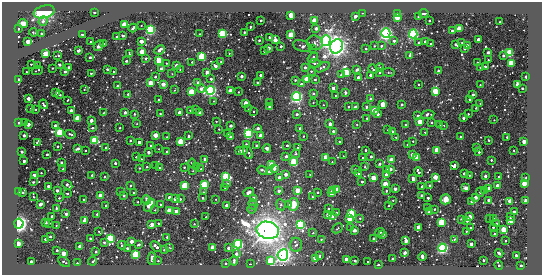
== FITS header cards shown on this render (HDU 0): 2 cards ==
NAXIS1  =                  540 / length of data axis 1
NAXIS2  =                  273 / length of data axis 2

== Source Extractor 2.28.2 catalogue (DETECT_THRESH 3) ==
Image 540 x 273 px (HDU 0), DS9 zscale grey, 1 PNG px = 1 image px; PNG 544 x 277 px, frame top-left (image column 1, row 273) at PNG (2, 2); each listed source drawn as its Kron ellipse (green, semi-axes under 4 px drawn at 4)
Background -17.4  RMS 180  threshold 547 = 3 sigma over >= 5 px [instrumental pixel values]
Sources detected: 515; of the 515, the 500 brightest by FLUX_AUTO listed and drawn (15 fainter detections omitted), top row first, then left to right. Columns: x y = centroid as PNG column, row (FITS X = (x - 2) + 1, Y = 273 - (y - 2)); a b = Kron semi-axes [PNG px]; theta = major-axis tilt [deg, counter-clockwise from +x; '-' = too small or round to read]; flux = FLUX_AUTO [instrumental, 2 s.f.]
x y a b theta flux
44 12 10 6 15 1.2e+06
94 12 3 3 - 6.1e+04
363 13 3 2 - 1.2e+04
397 13 3 3 - 4.6e+05
424 13 4 3 - 3.4e+04
291 15 3 3 - 9.7e+05
355 16 3 3 - 1.2e+05
397 17 3 3 - 1.1e+06
418 17 3 2 - 1.5e+04
261 20 3 3 - 3.3e+04
314 20 3 3 - 1.1e+06
43 21 5 4 - 4.1e+04
429 21 3 2 - 1.3e+04
500 21 2 2 - 1.6e+04
23 24 5 4 - 7.0e+04
124 24 3 3 - 1.2e+06
141 25 2 2 - 1.0e+04
250 27 3 3 - 4.0e+04
133 28 4 3 - 2.3e+04
316 28 3 3 - 1.5e+05
18 29 3 3 - 5.3e+04
459 29 3 3 - 1.6e+06
150 30 4 4 - 4.1e+06
452 31 3 3 - 1.6e+05
33 32 4 2 - 1.5e+04
244 32 3 3 - 1.9e+04
386 33 5 4 - 5.4e+06
42 34 3 3 - 2.0e+04
83 34 3 3 - 2.6e+04
200 34 3 2 - 1.4e+04
222 34 3 3 - 5.7e+06
413 34 4 4 - 4.1e+06
291 35 3 3 - 1.9e+06
123 36 3 3 - 5.3e+04
116 37 3 2 - 2.1e+04
269 37 3 3 - 3.5e+04
259 40 3 3 - 2.6e+04
275 40 3 3 - 4.4e+05
478 40 3 3 - 2.7e+05
28 41 3 3 - 5.3e+05
141 41 3 3 - 2.7e+05
326 41 5 4 - 5.7e+06
394 41 3 3 - 5.9e+04
91 42 3 3 - 4.5e+04
419 42 3 3 - 4.2e+04
425 42 3 3 - 1.1e+05
462 42 3 2 - 1.3e+04
315 43 8 7 - 3.5e+04
104 44 3 2 - 1.3e+04
431 44 3 2 - 2.0e+04
456 45 4 3 - 3.0e+04
467 45 4 3 - 7.4e+04
99 46 5 3 - 1.7e+05
281 46 3 3 - 4.9e+04
302 46 9 5 -17 3.9e+04
336 46 7 6 - 1.1e+07
374 46 3 3 - 1.3e+04
381 46 3 2 - 3.4e+04
268 48 3 3 - 1.2e+05
312 48 2 2 - 7.5e+03
464 48 3 3 - 7.7e+04
366 49 3 3 - 2.6e+04
78 50 3 3 - 3.7e+05
160 50 5 4 - 1.9e+05
264 51 3 3 - 4.3e+04
142 52 3 3 - 8.9e+05
488 52 3 3 - 2.0e+04
129 53 4 2 - 1.7e+04
229 53 2 2 - 1.0e+04
509 53 3 3 - 4.0e+06
46 54 4 3 - 1.1e+06
58 55 4 3 - 2.9e+04
410 55 3 3 - 9.9e+04
503 55 3 3 - 6.0e+04
90 57 3 3 - 5.3e+04
202 57 3 3 - 4.3e+06
313 58 6 3 40 6.5e+04
146 59 3 3 - 5.2e+04
159 60 3 3 - 1.6e+06
488 60 3 2 - 1.2e+04
126 61 3 3 - 1.6e+04
192 62 3 3 - 1.9e+04
221 62 3 2 - 2.2e+04
167 63 3 2 - 1.1e+04
315 63 6 3 -4 1.9e+04
477 63 2 2 - 1.3e+04
511 63 3 3 - 1.5e+06
31 64 3 2 - 9.3e+03
60 65 3 3 - 7.4e+04
176 65 3 3 - 1.3e+05
38 66 3 2 - 3.2e+04
215 66 3 3 - 1.3e+05
305 67 3 3 - 5.7e+04
322 67 8 3 25 5.5e+04
480 67 2 2 - 8.4e+03
485 67 3 2 - 2.2e+04
52 68 2 2 - 8.0e+03
69 68 3 3 - 2.5e+05
380 68 4 3 - 1.9e+04
107 69 3 3 - 4.0e+04
162 69 3 3 - 3.0e+05
180 69 2 2 - 7.7e+03
373 69 5 3 - 2.6e+04
37 70 6 2 20 1.4e+04
357 70 4 3 - 3.4e+04
65 71 3 3 - 3.7e+04
311 71 3 3 - 2.2e+04
438 71 3 3 - 6.3e+04
26 72 2 2 - 7.5e+03
114 72 3 3 - 3.5e+04
207 72 4 3 - 3.9e+04
346 72 4 3 - 2.8e+06
379 72 3 3 - 2.1e+04
388 72 6 4 -6 1.9e+04
91 73 3 2 - 1.4e+04
172 74 3 2 - 8.2e+03
260 75 3 3 - 9.1e+04
341 75 3 3 - 9.3e+04
370 75 3 3 - 1.1e+05
241 76 3 3 - 9.4e+04
155 77 4 3 - 3.2e+04
358 77 3 3 - 6.1e+04
526 77 3 3 - 9.1e+04
211 79 3 3 - 4.8e+04
306 79 3 3 - 8.7e+05
315 79 3 3 - 2.1e+04
18 80 3 3 - 2.1e+05
295 80 3 3 - 2.5e+04
257 82 3 3 - 4.1e+04
150 83 3 3 - 7.8e+05
198 83 3 3 - 1.5e+05
163 84 3 3 - 3.6e+05
301 84 3 3 - 7.1e+04
418 84 2 2 - 9.3e+03
517 84 3 3 - 6.8e+04
480 85 2 2 - 9.3e+03
117 86 3 3 - 1.7e+04
201 88 4 3 - 1.4e+05
333 88 3 3 - 9.5e+04
522 88 3 3 - 4.3e+04
84 89 3 2 - 1.1e+04
174 90 3 2 - 8.3e+03
211 90 4 4 - 4.9e+06
230 91 3 3 - 4.6e+05
435 91 3 3 - 1.0e+06
191 92 3 3 - 1.9e+06
238 92 3 2 - 1.3e+04
345 92 3 3 - 6.5e+04
56 93 3 3 - 1.0e+05
313 93 3 3 - 2.2e+04
128 94 3 3 - 3.9e+04
60 95 3 3 - 1.8e+04
335 95 3 2 - 1.2e+04
473 95 3 3 - 6.1e+04
296 97 4 4 - 4.9e+06
28 99 3 3 - 1.7e+05
371 99 3 3 - 6.9e+04
67 100 3 2 - 8.1e+03
158 100 3 2 - 1.1e+04
470 100 3 3 - 2.7e+04
214 101 2 2 - 9.5e+03
270 102 3 2 - 1.2e+04
246 103 3 3 - 5.7e+05
313 103 3 2 - 9.5e+03
480 103 2 2 - 7.8e+03
44 104 5 2 - 2.3e+04
383 104 3 3 - 7.4e+05
402 104 3 3 - 5.0e+04
323 105 2 2 - 8.1e+03
270 107 3 3 - 3.1e+05
348 107 3 2 - 1.4e+04
355 107 3 3 - 1.7e+05
366 107 3 3 - 4.4e+04
476 108 3 3 - 1.1e+04
30 109 3 3 - 2.0e+04
195 109 3 3 - 1.4e+04
249 109 4 2 - 1.9e+04
35 110 2 2 - 1.3e+04
71 110 3 3 - 8.3e+04
190 110 3 3 - 1.7e+04
374 110 3 3 - 9.8e+05
254 111 2 2 - 1.1e+04
125 112 3 3 - 5.6e+04
179 112 3 3 - 1.0e+05
200 112 3 3 - 3.4e+04
103 113 3 2 - 8.6e+03
160 113 3 2 - 1.3e+04
134 114 3 2 - 2.3e+04
297 114 3 3 - 5.6e+04
378 114 3 3 - 8.4e+04
428 114 7 3 10 4.4e+04
468 114 3 3 - 1.9e+04
418 116 3 3 - 9.5e+04
77 118 3 3 - 1.3e+06
367 118 3 3 - 2.1e+04
463 118 3 3 - 4.7e+04
494 120 3 2 - 9.9e+03
91 121 3 3 - 2.1e+05
216 121 2 2 - 7.6e+03
24 122 3 3 - 4.5e+04
420 122 3 3 - 8.3e+05
431 122 3 3 - 2.1e+04
18 123 3 3 - 4.4e+04
28 124 3 3 - 2.2e+05
137 124 3 3 - 1.1e+04
330 124 3 3 - 1.8e+05
357 124 3 2 - 1.2e+04
55 125 3 3 - 4.2e+04
405 125 3 3 - 2.3e+04
440 125 3 3 - 1.8e+04
444 125 2 2 - 1.0e+04
231 126 3 3 - 1.1e+05
92 128 3 2 - 2.6e+04
120 128 3 2 - 1.3e+04
258 128 3 3 - 7.8e+04
299 128 3 3 - 3.6e+04
219 129 3 2 - 1.2e+04
388 130 3 3 - 2.0e+04
333 131 3 3 - 5.7e+04
392 131 3 3 - 2.8e+04
425 132 3 2 - 1.0e+04
60 133 3 3 - 4.4e+06
228 133 3 3 - 4.1e+04
70 134 5 3 - 2.9e+04
248 134 4 3 - 4.8e+06
24 135 3 3 - 8.7e+04
155 135 3 3 - 4.5e+05
261 135 3 3 - 5.1e+05
189 136 3 3 - 2.2e+04
303 136 3 2 - 1.5e+04
460 136 3 2 - 1.3e+04
167 137 2 2 - 8.6e+03
231 137 3 3 - 1.6e+05
396 137 3 2 - 1.2e+04
507 137 3 3 - 2.8e+04
95 140 3 3 - 4.6e+06
489 140 3 2 - 1.4e+04
130 141 3 2 - 1.8e+04
413 141 3 3 - 1.5e+04
524 141 3 3 - 3.5e+05
37 142 3 2 - 1.6e+04
139 142 3 3 - 1.4e+05
180 142 4 3 - 1.6e+06
340 142 3 3 - 5.3e+04
246 144 3 3 - 1.9e+04
407 144 2 2 - 1.0e+04
151 145 3 3 - 2.6e+04
257 145 3 2 - 1.0e+04
287 145 3 3 - 4.9e+04
58 146 3 3 - 2.4e+04
106 148 3 3 - 3.2e+04
267 148 4 3 - 1.9e+05
298 148 3 3 - 3.9e+04
477 148 3 3 - 5.5e+04
78 149 4 3 - 5.4e+04
159 149 3 3 - 8.9e+03
85 150 3 2 - 1.4e+04
243 150 3 3 - 4.0e+04
366 150 3 3 - 3.3e+04
437 150 3 3 - 1.6e+06
514 150 2 2 - 1.0e+04
166 151 3 2 - 2.3e+04
240 151 3 3 - 3.0e+05
22 152 3 3 - 6.1e+04
148 152 3 3 - 1.1e+05
479 152 3 3 - 3.4e+04
248 153 7 3 -67 2.8e+04
47 154 3 3 - 1.8e+04
296 154 4 4 - 1.7e+04
412 154 3 3 - 2.0e+05
286 156 3 3 - 8.5e+04
343 156 2 2 - 9.0e+03
371 156 3 3 - 3.8e+04
136 157 3 3 - 1.5e+04
326 157 3 3 - 5.4e+05
363 158 3 3 - 3.3e+04
417 158 3 3 - 2.0e+06
141 159 3 2 - 8.1e+03
205 160 4 3 - 1.2e+05
391 160 3 3 - 8.3e+05
491 160 3 3 - 2.8e+04
24 161 3 3 - 8.7e+04
61 162 3 3 - 4.3e+04
294 162 3 3 - 4.2e+06
332 162 3 2 - 1.2e+04
115 163 3 3 - 3.0e+04
192 163 4 3 - 9.6e+03
380 164 3 3 - 4.4e+04
272 165 3 3 - 1.4e+06
156 166 3 3 - 1.1e+04
454 166 4 3 - 1.1e+05
147 167 3 2 - 2.5e+04
184 167 3 2 - 2.1e+04
197 167 4 3 - 1.9e+04
365 167 3 2 - 1.5e+04
139 168 3 2 - 1.4e+04
159 168 3 3 - 2.9e+04
63 169 3 3 - 3.9e+04
201 169 3 3 - 9.0e+03
274 169 4 3 - 9.6e+04
355 169 3 3 - 1.4e+04
386 169 3 3 - 5.6e+04
390 169 3 3 - 2.0e+05
262 170 5 3 - 3.0e+04
193 171 2 2 - 9.5e+03
269 172 3 3 - 1.9e+05
419 172 5 3 - 4.6e+04
41 173 3 2 - 1.4e+04
464 173 3 3 - 1.0e+05
286 174 3 3 - 1.7e+05
358 174 3 3 - 2.6e+04
386 174 3 3 - 1.2e+05
34 175 4 3 - 3.2e+05
92 175 3 2 - 2.7e+04
310 175 2 2 - 1.1e+04
469 175 3 2 - 1.4e+04
226 176 4 3 - 4.7e+06
485 176 3 3 - 7.3e+04
104 177 3 2 - 1.2e+04
279 177 3 3 - 1.6e+05
435 177 3 3 - 5.3e+05
498 177 2 2 - 9.8e+03
373 178 3 3 - 8.0e+05
413 178 4 3 - 8.5e+04
526 178 3 2 - 1.9e+04
33 182 2 2 - 9.6e+03
362 182 3 3 - 3.4e+04
227 183 3 3 - 1.3e+04
524 183 3 3 - 7.5e+05
385 184 3 3 - 8.3e+05
67 185 5 3 - 8.6e+04
130 185 3 2 - 1.9e+04
204 185 3 3 - 3.7e+06
429 185 3 3 - 3.5e+04
49 186 3 3 - 4.9e+04
184 186 3 3 - 2.3e+06
422 186 3 3 - 3.4e+04
497 186 3 3 - 2.9e+05
225 187 3 2 - 1.8e+04
466 188 3 3 - 3.8e+05
489 188 3 3 - 2.2e+05
395 189 3 3 - 1.2e+05
57 190 3 3 - 2.1e+04
297 190 3 3 - 6.3e+05
333 190 3 3 - 2.1e+05
337 190 3 3 - 8.5e+05
485 190 3 3 - 3.6e+04
18 191 3 3 - 6.0e+04
279 191 3 3 - 1.0e+05
386 191 3 2 - 2.7e+04
23 192 3 3 - 3.2e+04
120 192 3 2 - 1.1e+04
134 192 3 3 - 1.9e+04
203 192 3 2 - 1.1e+04
249 192 5 3 - 1.7e+05
318 192 3 3 - 2.2e+04
480 192 5 3 - 2.9e+04
331 193 3 3 - 2.6e+05
67 194 3 2 - 2.7e+04
100 195 3 3 - 4.4e+05
124 195 3 3 - 4.4e+04
422 195 3 3 - 9.9e+04
33 197 3 2 - 1.1e+04
169 197 3 3 - 6.1e+04
312 197 2 2 - 1.0e+04
475 197 3 3 - 1.5e+05
59 198 3 3 - 1.1e+04
203 198 3 3 - 3.6e+04
428 198 3 3 - 5.2e+04
83 199 3 3 - 1.9e+04
175 199 3 3 - 3.4e+05
180 199 3 3 - 1.7e+04
216 199 3 2 - 8.4e+03
254 199 3 3 - 5.7e+05
446 199 5 5 - 1.3e+05
147 200 4 3 - 4.1e+04
393 200 3 2 - 1.3e+04
488 200 3 3 - 7.0e+04
471 201 4 3 - 6.2e+04
510 201 3 3 - 6.6e+05
526 201 3 3 - 2.8e+05
138 202 3 2 - 1.3e+04
40 204 4 3 - 1.5e+05
253 204 5 4 - 1.8e+04
293 204 6 5 - 2.0e+05
106 205 3 2 - 1.7e+04
149 205 7 4 56 4.8e+05
160 205 3 3 - 1.9e+04
226 205 3 3 - 1.4e+05
281 205 5 4 - 2.8e+04
288 205 3 3 - 3.8e+04
389 205 3 2 - 1.3e+04
428 207 3 2 - 1.6e+04
56 208 3 2 - 1.3e+04
252 209 5 4 - 1.9e+04
328 209 4 3 - 1.2e+04
435 209 3 2 - 9.3e+03
155 210 3 3 - 1.1e+04
169 211 3 3 - 1.1e+06
176 211 3 3 - 3.2e+05
429 212 3 3 - 5.7e+04
514 212 3 3 - 1.7e+05
336 213 3 3 - 2.5e+04
66 214 3 3 - 9.0e+04
97 214 3 3 - 2.9e+04
352 214 3 3 - 4.9e+06
328 215 3 3 - 4.3e+05
52 216 3 3 - 1.0e+05
332 216 4 3 - 5.9e+04
206 217 3 3 - 1.4e+04
469 217 3 3 - 5.7e+05
510 217 3 3 - 5.5e+04
349 218 4 3 - 7.3e+05
360 218 3 3 - 1.2e+04
461 219 3 2 - 2.7e+04
489 219 3 2 - 1.3e+04
494 219 3 3 - 4.6e+04
85 221 3 3 - 3.9e+05
467 221 3 3 - 3.7e+04
511 221 4 3 - 2.7e+05
442 222 3 3 - 4.1e+06
46 223 3 3 - 3.5e+04
49 223 3 3 - 3.1e+04
497 223 3 3 - 4.5e+04
19 224 5 4 - 8.1e+06
159 224 3 3 - 5.1e+04
194 224 2 2 - 8.5e+03
152 225 3 3 - 3.7e+05
300 225 4 3 - 7.3e+06
56 226 2 2 - 8.7e+03
351 227 3 3 - 1.6e+04
418 227 3 3 - 2.2e+05
471 227 3 3 - 2.0e+04
337 228 6 3 46 1.3e+04
493 228 3 2 - 1.6e+04
268 230 11 8 -14 2.0e+07
354 230 4 3 - 7.3e+04
504 230 3 3 - 1.4e+06
99 231 3 2 - 9.4e+03
466 231 3 3 - 1.5e+04
380 232 5 2 - 5.1e+04
313 233 3 3 - 1.1e+04
494 234 3 3 - 3.2e+04
383 235 3 3 - 9.0e+04
50 236 3 3 - 5.2e+04
167 237 3 3 - 2.0e+04
90 238 3 2 - 2.3e+04
110 238 3 3 - 4.2e+06
45 239 3 2 - 3.7e+04
321 239 2 2 - 8.6e+03
374 239 3 3 - 1.1e+05
454 239 3 2 - 1.2e+04
131 241 3 3 - 2.3e+05
406 241 3 3 - 2.7e+05
505 241 3 2 - 2.4e+04
104 242 3 3 - 2.7e+04
18 243 3 3 - 9.2e+05
238 244 4 4 - 4.2e+06
471 244 3 3 - 1.5e+05
122 245 4 3 - 3.7e+04
139 245 4 3 - 1.7e+04
296 245 7 6 - 3.8e+04
156 246 6 3 -42 9.0e+04
80 247 3 3 - 3.4e+05
169 247 3 2 - 1.0e+04
212 247 3 3 - 3.5e+05
127 248 3 3 - 4.7e+04
228 248 3 3 - 6.7e+04
442 248 4 4 - 4.7e+06
57 250 3 3 - 4.3e+04
164 250 3 3 - 2.7e+04
96 252 3 3 - 5.4e+04
63 253 3 3 - 5.9e+05
405 253 3 3 - 1.5e+05
499 253 4 3 - 3.5e+04
236 254 3 3 - 7.4e+04
135 255 3 3 - 4.4e+06
283 255 5 5 - 8.0e+06
516 255 3 3 - 4.9e+04
319 256 3 3 - 8.6e+04
422 256 4 3 - 4.2e+04
152 259 6 3 89 3.1e+05
315 259 4 3 - 5.7e+04
346 259 3 3 - 7.2e+04
392 259 3 2 - 2.3e+04
483 260 3 3 - 4.7e+04
31 261 3 3 - 7.9e+04
93 261 4 3 - 4.9e+04
158 261 3 2 - 1.4e+04
234 261 4 3 - 2.7e+04
271 261 3 3 - 3.8e+06
355 261 3 2 - 2.0e+04
64 262 6 3 -31 2.9e+04
368 262 3 2 - 1.6e+04
77 263 3 2 - 1.6e+04
226 264 3 3 - 3.4e+04
250 264 3 2 - 2.6e+04
378 265 3 3 - 1.3e+05
499 265 4 3 - 3.8e+04
521 266 3 3 - 1.5e+05
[15 fainter detections neither listed nor drawn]

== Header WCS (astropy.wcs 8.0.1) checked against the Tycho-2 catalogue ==
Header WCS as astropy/WCSLIB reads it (CRVAL/CRPIX/CD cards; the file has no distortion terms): RA---TAN/DEC--TAN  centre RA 20:14:25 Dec -56:06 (303.60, -56.09 deg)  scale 2.1 arcsec/px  FOV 18.9' x 9.6'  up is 0 deg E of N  parity normal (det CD < 0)
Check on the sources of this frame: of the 60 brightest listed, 5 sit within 2.7 arcsec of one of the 8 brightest Tycho-2 stars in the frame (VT <= 12.42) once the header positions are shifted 0.73 arcsec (0.28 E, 0.67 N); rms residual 0.91 arcsec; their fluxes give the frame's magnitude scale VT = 29.11 - 2.5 log10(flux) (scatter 0.17 mag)
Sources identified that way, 5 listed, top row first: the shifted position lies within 2.7 arcsec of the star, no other Tycho-2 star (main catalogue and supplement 1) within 5.4 arcsec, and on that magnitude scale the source's flux lands within +1.5 / -3 mag of the star's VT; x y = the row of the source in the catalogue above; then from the Tycho-2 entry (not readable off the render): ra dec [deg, ICRS J2000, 3 dp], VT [Tycho-2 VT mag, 2 dp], TYC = Tycho-2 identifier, HIP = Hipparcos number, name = IAU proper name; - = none
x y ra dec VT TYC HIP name
326 41 303.548 -56.035 12.22 8781-1682-1 - -
336 46 303.537 -56.039 11.35 8781-1760-1 - -
19 224 303.870 -56.142 12.11 8781-1671-1 - -
268 230 303.609 -56.146 10.19 8781-677-1 - -
283 255 303.593 -56.161 12.01 8781-1492-1 - -